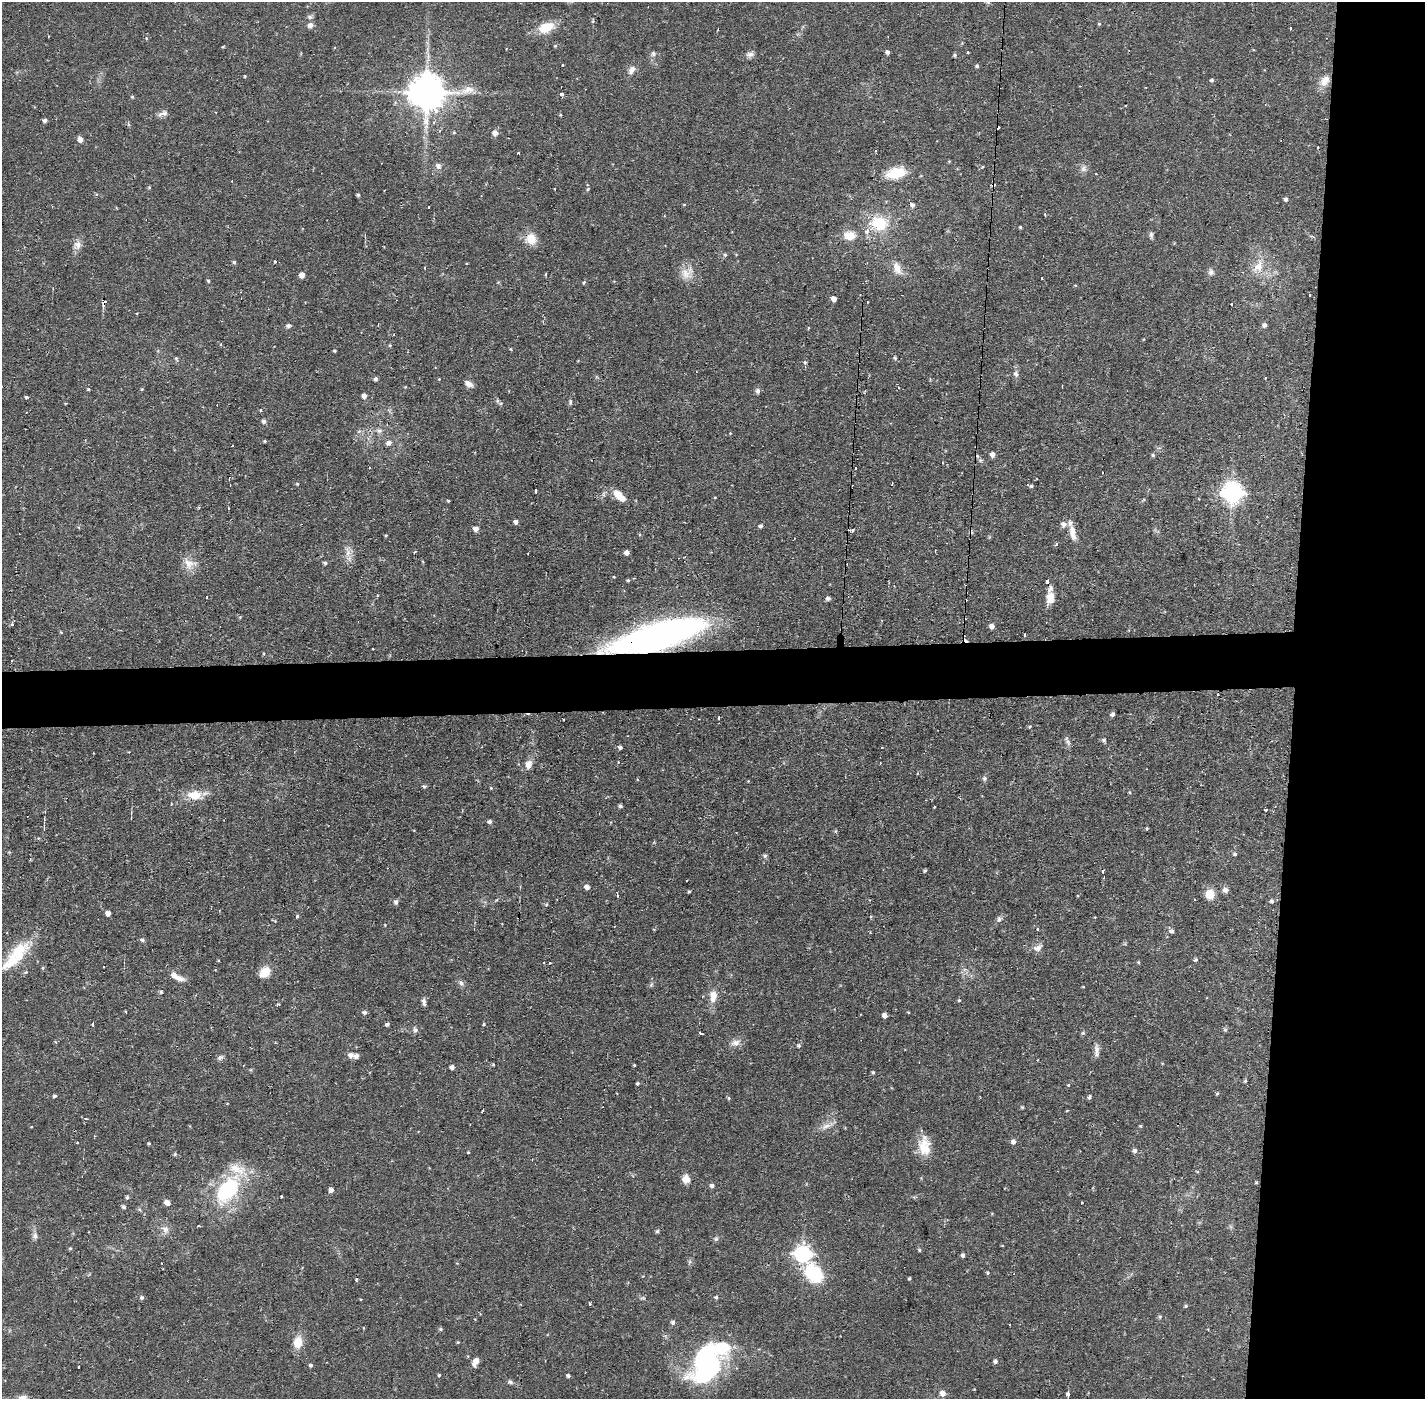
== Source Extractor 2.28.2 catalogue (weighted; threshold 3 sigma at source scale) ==
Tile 6 of 3 x 3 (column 3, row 2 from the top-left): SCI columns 2846-4268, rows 1452-2848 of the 4268 x 4300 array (HDU 1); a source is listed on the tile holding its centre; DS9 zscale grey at full resolution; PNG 1427 x 1401 px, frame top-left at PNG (2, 2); no overlay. Shown black and unused: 13% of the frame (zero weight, under 2 of 3 exposures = <1% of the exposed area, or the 3 px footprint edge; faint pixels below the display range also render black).
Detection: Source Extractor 2.28.2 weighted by HDU 2 'WHT'; one run over the whole footprint, this tile lists its part. Background 0.056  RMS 0.0057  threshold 0.0255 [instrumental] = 3 sigma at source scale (4.5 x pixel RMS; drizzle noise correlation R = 1.50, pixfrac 1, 0.05/0.05 arcsec/px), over >= 5 px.
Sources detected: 300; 1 inside a brighter object's white glare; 27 cosmic-ray / hot-pixel residue — not listed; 8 inside a brighter listed object's ellipse — not listed separately; the other 264 listed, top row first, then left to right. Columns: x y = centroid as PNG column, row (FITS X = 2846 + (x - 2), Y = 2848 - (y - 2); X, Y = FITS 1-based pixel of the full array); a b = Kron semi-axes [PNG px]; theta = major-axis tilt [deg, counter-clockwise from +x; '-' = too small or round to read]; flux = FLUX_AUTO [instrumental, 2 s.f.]
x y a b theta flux
310 17 7 5 -15 1.4
593 21 5 3 - 0.62
1099 24 4 4 - 0.7
310 25 6 5 - 3.1
546 27 16 10 20 13
146 38 4 4 - 0.8
555 46 5 4 - 0.65
887 52 5 4 - 1.5
968 53 3 2 - 0.75
653 54 8 6 -88 1.4
750 54 10 7 4 2.2
955 55 5 4 - 0.86
563 65 3 2 - 0.92
977 66 4 4 - 0.99
632 70 12 8 63 3.2
245 76 4 3 - 0.46
1212 80 5 4 - 0.93
1325 80 17 10 55 5.8
467 90 23 10 20 7.4
427 92 11 10 - 1400
562 94 4 3 - 3
132 97 4 3 - 0.72
1125 105 3 2 - 0.53
163 113 15 7 14 2.5
45 120 4 4 - 1.7
434 122 4 4 - 1.1
454 132 4 4 - 0.57
495 133 5 5 - 3.5
80 139 5 5 - 3.6
875 151 3 2 - 1.1
518 153 3 3 - 0.5
438 166 10 8 -47 2.1
982 167 4 3 - 0.41
1083 169 8 7 - 2.1
896 173 20 11 11 16
555 189 3 2 - 0.49
588 189 5 4 - 0.69
358 195 4 3 - 0.92
1286 199 5 4 - 1.3
913 205 5 5 - 1.8
1045 214 3 2 - 0.69
879 223 19 16 -14 20
1020 227 3 3 - 0.68
849 235 12 9 -5 7.9
1151 235 8 5 90 1.3
531 239 13 12 - 8.5
77 245 11 10 - 3.6
725 255 5 4 - 1
234 262 4 4 - 0.88
275 262 3 3 - 0.9
1258 266 21 12 60 8.6
425 268 3 2 - 1.1
897 268 19 10 -63 5.2
1211 272 8 7 - 2
687 273 20 14 42 7.1
546 274 3 2 - 0.86
302 275 4 4 - 3.7
1041 278 2 2 - 0.7
208 281 5 4 - 0.75
584 283 5 3 - 0.65
1075 285 4 3 - 0.46
834 299 5 4 - 3.5
104 302 6 4 72 3.8
1232 304 3 3 - 1.8
378 324 3 2 - 0.56
1264 325 6 5 - 1.3
288 326 5 5 - 1.4
808 328 4 3 - 0.49
390 345 5 3 - 0.56
334 351 3 3 - 0.76
176 358 6 4 -55 0.85
895 358 4 4 - 0.76
805 362 3 3 - 1.6
1016 374 9 7 -78 1.9
376 379 5 5 - 1.2
439 379 4 3 - 0.39
469 384 11 6 -30 2.5
88 389 4 3 - 0.69
142 389 4 3 - 0.58
758 391 6 5 - 1.7
364 396 4 4 - 2.6
26 397 3 3 - 2.3
570 402 8 5 81 0.97
66 403 4 2 - 0.47
260 410 4 3 - 0.44
264 421 5 5 - 1.6
359 431 6 4 19 0.91
379 431 8 7 - 1.9
264 441 4 3 - 0.69
389 443 6 6 - 2.2
232 446 3 2 - 0.75
992 454 5 5 - 3.1
1153 455 5 4 - 0.91
855 468 3 3 - 2
297 484 5 4 - 0.6
892 484 4 2 - 2.6
1028 484 7 4 -50 1.4
536 491 4 3 - 1.9
1232 493 8 8 - 290
618 494 12 9 -51 6
715 497 4 3 - 0.42
448 501 4 3 - 0.57
516 522 4 4 - 2
1064 524 8 7 - 3.1
761 526 4 4 - 1.3
476 529 5 4 - 4.2
852 531 4 4 - 1
1073 533 22 8 -77 6.1
386 535 4 3 - 0.51
1056 544 4 4 - 0.98
348 552 13 6 -82 3.8
627 552 4 4 - 2.4
189 563 18 13 -20 6.3
325 563 4 4 - 1
614 577 3 2 - 0.44
628 580 4 3 - 0.7
1048 581 3 3 - 18
377 595 3 3 - 1
206 597 3 2 - 1.1
1050 597 14 9 87 5.8
828 598 4 4 - 1.8
12 624 4 3 - 1.4
992 626 5 5 - 2.9
61 632 4 4 - 0.47
1025 635 3 3 - 0.65
657 636 79 19 16 280
373 649 3 2 - 0.62
1218 694 3 2 - 0.45
1112 714 5 4 - 1.6
719 718 3 3 - 4.5
1030 726 5 3 - 0.62
1104 740 5 5 - 1.1
1067 741 13 5 -67 1.8
620 747 5 4 - 1.5
529 764 11 8 77 4.1
984 778 6 6 - 1.2
424 787 5 4 - 1
491 788 4 4 - 0.5
1130 793 4 3 - 0.52
194 795 19 13 1 9.1
620 806 4 3 - 1.2
934 807 3 2 - 0.49
1266 810 3 3 - 1.4
44 821 8 2 82 0.75
489 822 5 4 - 1.6
1235 854 5 4 - 0.99
765 856 5 5 - 1.2
925 871 4 3 - 0.81
1103 871 3 3 - 5.9
1104 877 2 2 - 0.57
687 880 2 2 - 0.55
587 887 5 5 - 2.7
1225 890 6 5 - 3.2
689 891 3 3 - 0.71
1210 894 9 8 - 9.7
617 896 3 2 - 1.2
1194 899 2 2 - 0.66
1272 901 5 5 - 1.3
396 902 6 5 - 1.6
108 913 4 4 - 2.8
297 916 3 3 - 2.2
870 917 4 3 - 0.82
999 919 9 6 70 1.7
275 921 4 4 - 0.47
654 929 5 3 - 0.47
1037 929 3 3 - 3.4
1171 931 8 5 -50 1.6
142 940 6 5 - 1.3
1038 948 12 8 25 3.3
18 953 37 19 46 23
1195 960 5 5 - 0.93
1138 962 5 3 - 0.54
550 963 4 3 - 1.3
43 968 5 3 - 0.6
264 972 12 9 45 8.4
176 977 19 6 -27 4.9
461 983 8 6 -59 1.6
1083 987 4 3 - 0.43
161 992 4 4 - 0.69
713 996 18 10 83 6.1
959 1000 5 4 - 0.64
424 1002 10 4 -82 1.8
278 1005 5 3 - 1
125 1011 3 2 - 0.75
364 1012 5 4 - 1.4
885 1015 4 4 - 3
93 1024 5 2 - 0.63
387 1024 4 4 - 1.2
483 1024 4 3 - 0.87
415 1030 7 6 - 1.4
1225 1030 6 4 0 0.81
700 1033 3 3 - 3.4
1083 1033 5 5 - 0.84
736 1043 13 8 13 3.5
799 1046 5 5 - 0.96
1097 1050 15 6 -88 3
351 1055 6 6 - 2.5
220 1057 9 5 31 1.4
493 1064 4 3 - 0.55
634 1065 3 2 - 0.55
452 1067 5 4 - 2.2
873 1072 4 4 - 0.89
1245 1081 4 4 - 0.83
637 1084 4 4 - 0.82
1068 1085 4 4 - 0.53
1217 1094 5 4 - 0.62
54 1096 4 4 - 1.1
1089 1096 4 3 - 5.6
729 1098 5 4 - 0.7
1022 1107 5 3 - 0.51
483 1111 3 3 - 2
86 1118 4 3 - 0.96
826 1126 16 7 24 4
1140 1126 4 3 - 0.63
1013 1142 5 5 - 2.2
149 1143 3 3 - 0.61
924 1146 24 14 -88 11
1135 1151 6 5 - 1.5
468 1152 4 3 - 0.5
175 1154 5 4 - 0.82
686 1179 11 9 -74 3.9
1256 1182 4 3 - 0.64
712 1186 5 5 - 1.7
228 1190 42 24 52 46
331 1190 5 5 - 2.4
281 1196 2 2 - 0.76
127 1197 5 4 - 0.99
167 1202 6 5 - 3.2
1081 1203 3 3 - 1.4
124 1207 5 4 - 1.4
198 1226 4 3 - 0.53
165 1229 13 7 -26 3
657 1231 4 4 - 1
35 1236 9 6 -83 2
716 1239 6 6 - 1.1
70 1248 4 3 - 0.62
919 1250 5 4 - 0.76
803 1254 7 7 - 170
963 1255 4 4 - 1.3
814 1273 27 18 -54 27
987 1273 5 4 - 0.7
909 1279 3 3 - 0.74
356 1280 4 3 - 0.99
142 1297 5 5 - 1.2
716 1297 4 4 - 0.96
590 1304 3 3 - 0.9
1186 1306 5 4 - 0.7
1160 1317 5 5 - 0.73
673 1322 5 5 - 1.5
441 1329 6 4 0 0.89
298 1342 13 9 80 9.4
458 1342 4 3 - 0.62
722 1347 46 24 6 34
706 1360 33 19 -54 69
476 1361 8 5 56 4.7
995 1361 5 5 - 1.4
310 1365 4 4 - 1.1
79 1367 3 3 - 1.7
439 1375 4 4 - 0.71
568 1376 4 4 - 1.2
510 1382 7 5 -27 1.3
943 1393 6 5 - 3.7
1068 1394 4 3 - 4.5
23 1398 10 7 0 3
Overlapping masked pixels (flux is a lower limit): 4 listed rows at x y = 531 239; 104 302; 657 636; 1218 694
Isophote crosses this tile's border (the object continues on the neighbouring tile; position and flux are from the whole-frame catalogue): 1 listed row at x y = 23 1398